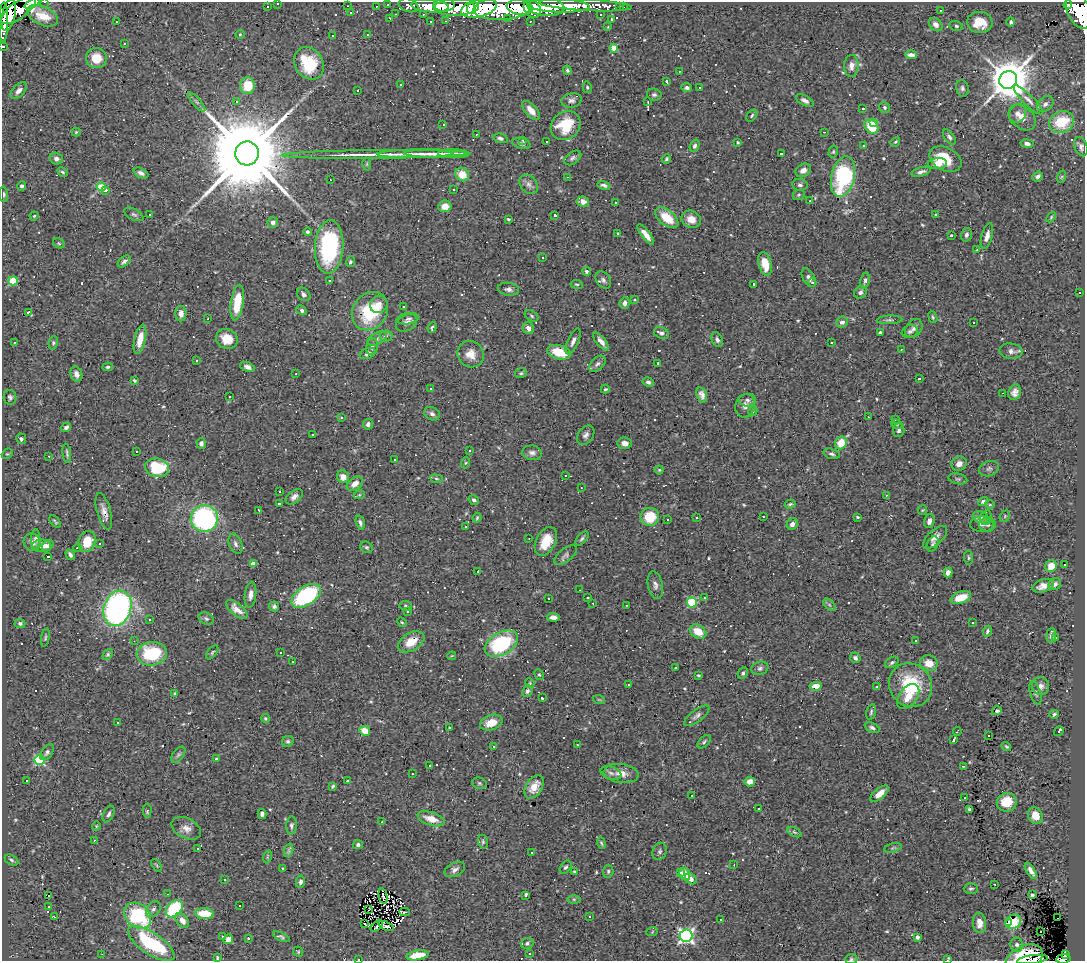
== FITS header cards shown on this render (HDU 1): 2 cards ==
NAXIS1  =                 1083
NAXIS2  =                  959

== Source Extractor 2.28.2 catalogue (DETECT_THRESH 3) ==
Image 1083 x 959 px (HDU 1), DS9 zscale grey, 1 PNG px = 1 image px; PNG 1087 x 963 px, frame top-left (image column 1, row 959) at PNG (2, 2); each listed source drawn as its Kron ellipse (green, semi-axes under 4 px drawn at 4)
Background 0.73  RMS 0.056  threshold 0.169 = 3 sigma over >= 5 px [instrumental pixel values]
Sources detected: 663; of the 663, the 500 brightest by FLUX_AUTO listed and drawn (163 fainter detections omitted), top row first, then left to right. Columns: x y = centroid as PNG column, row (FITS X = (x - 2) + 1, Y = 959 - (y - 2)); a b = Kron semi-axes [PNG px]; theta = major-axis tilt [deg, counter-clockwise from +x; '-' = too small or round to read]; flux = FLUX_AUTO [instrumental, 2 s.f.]
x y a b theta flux
45 2 3 2 - 18
32 3 8 4 25 210
278 3 3 3 - 16
388 4 3 3 - 33
409 5 10 6 -17 93
444 5 11 6 2 790
586 5 46 6 -3 540
1068 5 4 4 - 590
267 6 3 2 - 4.9
347 6 3 2 - 4
376 6 3 2 - 6.6
430 6 19 6 -4 930
558 6 31 6 -2 1300
456 7 22 8 1 1900
520 7 13 7 -8 1100
546 7 18 9 -4 1500
620 7 3 3 - 8.8
623 7 3 2 - 8.5
479 8 18 9 13 2000
471 9 5 3 - 480
502 9 28 11 2 3400
532 9 10 8 -53 910
18 10 20 8 36 1000
941 10 3 2 - 14
1079 11 19 11 -66 2100
351 13 3 2 - 6.3
396 14 3 2 - 5
423 14 3 2 - 13
9 15 16 6 77 1100
601 15 3 3 - 7.9
43 16 16 9 -25 60
390 18 3 3 - 4.1
508 18 3 2 - 5
611 19 3 2 - 5.7
446 21 3 2 - 6.5
530 21 3 2 - 8.4
3 22 20 4 89 660
116 22 3 2 - 5.1
431 22 3 2 - 9.3
980 22 13 10 -4 77
1011 22 5 4 - 7.3
936 25 7 5 -44 20
956 26 7 5 -16 8.2
608 27 3 2 - 4.1
240 34 4 4 - 4.1
368 35 4 3 - 4.7
333 36 3 2 - 6.1
124 43 3 3 - 9.4
3 46 3 3 - 33
614 48 4 4 - 84
911 55 6 3 -2 17
96 58 10 10 - 66
309 63 17 14 -56 190
851 66 11 7 87 23
567 70 4 3 - 6.3
679 71 3 2 - 13
1008 80 9 8 - 15000
666 81 3 3 - 6.4
401 85 3 3 - 42
248 86 8 7 - 110
587 87 6 4 -76 4.6
687 87 5 4 - 10
699 88 3 3 - 15
962 88 8 6 -74 9.8
358 90 3 3 - 38
19 91 10 5 46 18
654 95 7 6 - 9.5
572 100 10 7 12 14
1028 100 20 5 -44 25
236 101 3 3 - 27
805 101 10 5 -29 14
197 102 12 3 -49 9.8
648 102 3 3 - 5.5
1045 104 9 6 42 15
884 107 6 5 - 7.4
863 109 3 3 - 6.5
531 110 12 5 -48 35
1018 113 10 8 63 21
752 116 7 4 51 5.9
1022 117 15 11 -40 39
874 122 3 3 - 48
1062 122 13 10 23 140
443 125 3 2 - 17
566 126 16 13 40 130
871 126 8 6 -49 120
76 132 4 4 - 4.5
824 132 3 2 - 4.7
476 134 3 2 - 4.9
949 137 9 4 -53 10
500 138 7 4 -12 10
523 140 4 2 - 5.3
546 141 3 2 - 4.8
738 142 4 3 - 4.7
895 142 5 3 - 4.8
521 144 9 5 -14 11
1027 144 6 4 -9 14
695 146 6 4 69 10
864 146 3 3 - 20
1081 147 10 6 -69 13
833 152 6 4 74 5.2
247 153 12 12 - 91000
375 154 94 4 1 87
415 154 37 3 1 38
436 154 32 3 -1 35
454 154 15 3 -1 20
781 154 3 3 - 9.9
573 158 9 6 34 11
56 159 6 6 - 13
666 159 5 4 - 6.4
945 159 17 11 -27 140
367 164 6 4 89 5.4
937 164 9 5 5 30
803 170 8 6 33 19
63 172 6 4 -28 5.8
921 172 10 4 17 13
141 173 8 4 -25 15
462 174 7 6 - 62
567 177 3 2 - 13
843 177 20 11 77 410
1038 177 5 4 - 11
1061 177 6 4 70 4.6
330 180 3 2 - 10
529 184 11 8 -48 18
604 185 6 4 -15 13
800 185 8 6 -7 11
22 186 4 4 - 8
101 187 4 4 - 130
453 189 3 2 - 12
105 190 3 3 - 40
4 194 8 4 -85 7.3
799 195 6 5 - 5.6
810 201 3 3 - 4
583 202 6 5 - 26
615 202 3 3 - 66
445 206 6 6 - 38
134 214 10 5 -28 9.2
150 215 3 2 - 4.3
555 215 3 3 - 8.8
935 215 3 3 - 4.5
34 216 5 4 - 4.8
1051 217 6 3 47 4.3
667 218 13 7 -39 90
508 219 3 3 - 7.1
691 219 10 8 -31 38
273 222 5 5 - 16
308 232 4 4 - 8
618 234 4 3 - 4.2
646 234 12 4 -52 29
951 235 3 3 - 5.6
966 235 7 5 75 12
987 236 13 5 75 25
59 243 6 4 -30 5.1
329 247 27 14 87 470
977 250 4 3 - 4
542 257 3 3 - 300
124 261 7 4 40 10
350 262 5 4 - 6.8
765 264 12 6 -76 59
587 271 4 4 - 12
809 278 10 6 -62 17
330 280 3 3 - 76
603 280 9 7 -52 13
865 280 8 4 78 11
13 281 5 4 - 150
812 283 4 3 - 6.4
577 284 6 3 -9 4.2
754 284 3 3 - 9.2
508 289 10 6 -8 15
860 292 7 5 37 12
1080 293 3 2 - 13
304 294 7 6 - 12
634 300 3 3 - 16
237 303 18 6 82 100
625 303 6 5 - 16
379 304 9 8 - 24
403 307 3 2 - 6.6
301 310 6 4 -30 11
370 311 20 17 55 200
28 312 3 3 - 6.3
181 314 7 5 -90 23
532 316 7 5 -29 7.1
933 317 6 3 -70 5.3
208 319 3 2 - 9.4
408 319 11 5 11 12
890 320 12 4 2 9
842 322 6 5 - 14
407 323 11 7 29 17
974 323 3 3 - 46
432 327 6 3 69 5.6
528 328 6 5 - 18
914 328 10 7 51 16
910 331 8 6 19 9.8
880 332 4 3 - 9.3
661 333 8 5 -26 11
386 336 6 5 - 9.5
140 339 15 5 77 49
227 339 11 9 -27 60
377 339 10 6 28 15
717 340 8 5 -63 13
573 341 14 5 66 17
601 341 11 4 -51 20
14 342 3 3 - 73
53 343 7 4 82 6.3
831 343 3 3 - 48
372 346 8 5 77 14
901 349 3 2 - 12
1011 351 11 8 -7 19
559 352 12 7 -14 94
368 353 8 5 21 13
471 354 14 12 -43 43
196 361 3 3 - 43
658 363 3 3 - 9
597 364 10 6 43 10
108 367 5 4 - 7.3
248 367 8 4 -22 14
521 373 6 4 14 5.7
76 374 8 5 -69 18
296 374 3 2 - 11
919 379 3 3 - 16
134 380 4 3 - 5.3
648 382 6 4 -28 10
430 389 3 2 - 4.2
605 389 4 3 - 4.2
1015 392 8 6 72 19
1003 393 3 2 - 61
702 395 8 5 -72 18
10 397 7 6 - 9.6
229 397 3 3 - 68
747 400 8 6 -1 12
745 406 12 9 74 25
753 411 5 3 - 4.4
432 414 8 6 -25 12
868 417 3 2 - 5.2
341 418 3 3 - 5.9
896 420 3 3 - 9.2
368 424 5 5 - 15
897 424 6 4 -22 5.9
66 427 5 4 - 13
899 430 7 5 85 11
313 434 3 2 - 6.1
586 435 11 7 54 15
21 439 5 5 - 6.5
201 443 5 4 - 13
625 443 7 5 -6 20
841 443 6 5 - 74
469 450 3 3 - 12
136 451 3 2 - 7.7
67 453 9 3 -82 7.1
532 453 10 7 -9 16
7 454 6 4 39 5.2
832 454 8 5 -16 10
49 456 3 3 - 4.8
394 459 3 3 - 50
465 463 5 3 - 4.2
959 464 8 7 - 26
157 468 12 9 -12 180
989 469 10 7 19 12
659 470 4 4 - 4.8
565 475 3 2 - 5.8
343 477 6 6 - 30
436 479 6 3 -9 4.3
958 479 9 5 -13 7.8
355 484 9 6 38 32
581 488 3 2 - 5.2
279 492 3 3 - 270
359 495 6 3 18 4.2
886 495 3 2 - 6.8
294 497 10 6 38 18
474 500 5 4 - 9.6
983 501 5 4 - 9.6
279 503 3 3 - 63
790 504 5 3 - 6.5
990 505 5 3 - 4
922 510 5 4 - 4.2
104 511 19 7 -74 29
259 511 3 2 - 7.4
763 516 3 2 - 16
1005 516 6 4 49 5.5
650 517 9 9 - 100
858 517 3 3 - 5.6
981 517 8 6 -21 15
204 518 13 13 - 670
477 518 5 3 - 4.4
697 518 3 3 - 33
986 518 7 5 70 9.6
667 520 3 3 - 110
55 521 7 3 -49 5.3
929 521 7 5 71 15
360 523 7 4 -76 9.7
792 524 6 5 - 18
982 524 11 8 -3 18
988 525 8 7 - 14
466 527 3 3 - 8.8
935 537 15 7 42 26
529 538 3 2 - 9.4
36 539 10 4 88 16
582 539 9 4 48 8
546 541 15 9 62 80
32 542 9 8 - 20
87 542 11 8 71 75
100 543 3 2 - 4.6
235 544 10 6 -69 14
933 544 8 5 62 8.8
41 546 10 6 5 30
48 546 6 4 42 15
366 547 6 5 - 7.4
78 548 4 3 - 5.5
70 555 6 3 -57 9.8
566 555 13 6 37 13
48 556 3 3 - 12
969 558 7 4 -85 6.3
253 564 4 4 - 34
1064 565 3 3 - 59
1051 566 6 5 - 55
478 572 3 3 - 11
948 572 5 4 - 24
1055 584 7 5 42 14
655 585 14 7 -79 19
1043 586 11 6 18 27
579 590 3 2 - 17
250 595 13 5 84 20
306 596 17 9 33 500
549 598 3 3 - 7.3
588 598 3 3 - 18
704 598 3 3 - 9.4
961 598 10 6 19 65
692 602 5 5 - 270
593 603 3 2 - 6.9
626 605 3 2 - 5.6
829 605 7 4 -45 8.2
274 606 5 4 - 9.7
406 606 6 5 - 6.9
117 608 18 13 71 1100
237 609 13 6 -40 29
407 612 3 2 - 5.6
553 617 6 4 -4 18
206 619 8 5 -28 8.8
150 620 3 3 - 6.7
402 622 5 4 - 5
20 623 5 4 - 9.1
972 623 3 3 - 56
987 631 5 4 - 8.4
698 632 9 6 -31 64
1051 635 7 4 86 13
45 638 9 3 78 5.6
1055 638 3 3 - 6.6
134 641 3 3 - 5.1
915 641 3 3 - 6.6
411 642 14 9 30 64
501 644 18 11 30 340
212 652 8 4 52 6.2
280 652 3 3 - 24
108 654 6 4 52 6.5
152 654 15 11 7 250
452 656 4 3 - 5
855 658 5 5 - 12
293 662 3 2 - 4.2
892 662 7 5 33 8.1
929 663 9 8 - 52
675 668 3 3 - 5.5
760 668 8 6 19 11
743 673 6 4 63 8.3
539 675 6 4 -64 5.7
698 675 3 2 - 4.3
530 683 5 4 - 4.3
629 684 3 3 - 11
910 685 23 21 -48 230
816 686 6 4 7 43
877 686 3 3 - 7.4
1041 686 9 8 - 19
527 691 6 5 - 9.8
175 693 4 3 - 4.1
1035 693 12 5 -74 10
908 696 14 8 51 45
542 698 3 3 - 9.9
599 700 6 3 -19 4.4
997 711 5 4 - 6.9
871 712 8 4 75 7.3
1054 714 5 4 - 7
697 716 15 6 37 17
265 718 4 4 - 5.4
118 723 3 2 - 5
491 723 11 7 18 55
449 728 3 3 - 18
872 728 8 4 -22 11
365 731 5 4 - 58
957 731 4 2 - 5
1059 731 5 3 - 47
988 735 3 2 - 5.5
954 740 3 3 - 22
288 741 6 5 - 7.9
704 742 8 4 45 8.1
577 745 3 2 - 10
493 746 3 3 - 11
1006 747 5 4 - 5.4
47 752 9 5 54 10
178 755 9 5 52 9.2
216 759 3 3 - 4.2
40 760 5 5 - 360
430 766 3 3 - 14
963 766 3 3 - 4.2
611 773 11 6 -16 15
621 773 17 9 -6 43
412 774 3 2 - 5.1
27 780 3 3 - 9.9
347 781 3 3 - 21
750 781 5 5 - 37
479 783 7 5 -16 7.3
333 786 4 3 - 6.3
534 787 13 8 58 54
879 794 11 5 40 42
692 796 3 3 - 28
964 798 3 2 - 25
1007 802 10 9 - 95
759 809 3 3 - 58
969 809 3 3 - 5.9
147 811 7 4 88 9
109 814 9 5 63 9.8
262 814 5 4 - 11
1035 816 9 7 -64 45
431 819 14 6 -17 53
382 822 3 3 - 4.2
96 826 4 4 - 4
291 826 9 5 88 9.4
186 828 16 10 -27 30
794 832 7 4 -27 6.2
94 840 3 3 - 6.5
483 842 7 5 -77 6.7
601 843 6 3 -69 5.2
358 845 5 4 - 9.5
198 848 3 3 - 35
893 848 9 4 15 6.1
289 850 7 2 70 6.3
660 851 9 7 68 11
531 853 3 3 - 73
267 857 6 4 71 5.8
11 860 7 4 -28 7.9
157 865 7 3 -51 4.4
734 865 3 2 - 4.9
566 867 7 5 53 8
283 868 4 4 - 5.4
455 869 11 6 26 16
608 871 6 5 - 7.2
1031 871 9 4 -57 18
574 872 4 3 - 4.9
681 872 3 3 - 8.3
685 874 6 5 - 50
691 879 6 5 - 19
225 880 3 2 - 12
300 882 6 4 78 12
995 884 3 2 - 5
971 888 7 5 1 7.5
167 894 3 2 - 4.7
526 895 4 3 - 11
1032 895 3 3 - 9
49 896 3 3 - 24
383 896 8 2 -77 6.7
574 899 6 4 0 6.9
240 906 3 3 - 29
49 907 3 3 - 4.1
153 909 9 6 50 14
174 909 10 7 47 260
368 910 3 2 - 4.1
404 912 5 2 - 11
204 914 9 5 -5 110
138 916 15 11 -42 320
589 916 3 3 - 5.9
55 917 3 2 - 46
1058 918 2 2 - 5.7
721 919 3 2 - 6.4
182 920 8 5 -51 28
1013 922 8 7 - 10
979 923 10 6 -84 26
1009 923 4 3 - 36
365 924 3 2 - 8.3
377 926 7 2 39 4.5
386 926 8 3 -23 6.9
652 932 6 4 20 4.1
1041 932 3 2 - 18
686 936 6 6 - 1100
223 937 3 3 - 13
281 937 9 4 -25 8.5
917 937 4 4 - 17
248 938 3 3 - 10
228 939 5 4 - 28
151 943 27 10 -34 330
527 943 6 5 - 8.7
1017 945 7 6 - 11
298 952 5 4 - 5.1
102 954 3 2 - 4.3
530 954 3 3 - 5.4
418 955 11 5 10 88
1065 955 4 3 - 190
217 958 3 3 - 5.5
1024 958 20 12 24 100
358 959 3 2 - 16
851 959 6 5 - 6.1
948 959 4 3 - 9.6
1063 959 7 4 7 380
1032 960 15 3 8 39
At the frame edge (FLAGS 8, measured only in part): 12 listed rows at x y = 45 2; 32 3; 278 3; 1079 11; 3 22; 3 46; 1024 958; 358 959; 851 959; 948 959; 1063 959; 1032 960
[163 fainter detections neither listed nor drawn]